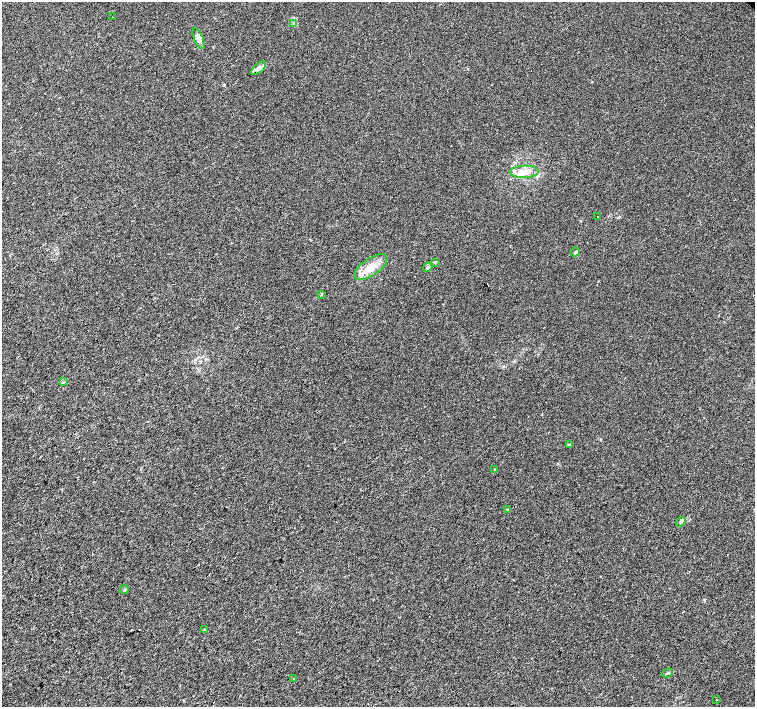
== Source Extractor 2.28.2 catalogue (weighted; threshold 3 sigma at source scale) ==
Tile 7 of 4 x 4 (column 3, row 2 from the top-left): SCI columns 3018-4523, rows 3042-4451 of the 6029 x 6018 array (HDU 1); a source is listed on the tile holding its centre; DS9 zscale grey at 2 x 2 block average (1 PNG px = mean of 2 x 2 image px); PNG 757 x 709 px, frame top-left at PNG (2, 2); each listed source drawn as its Kron ellipse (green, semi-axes under 4 px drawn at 4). Shown black and unused: <1% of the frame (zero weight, under 2 of 3 exposures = <1% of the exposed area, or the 3 px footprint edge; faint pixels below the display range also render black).
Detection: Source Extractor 2.28.2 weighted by HDU 2 'WHT'; one run over the whole footprint, this tile lists its part. Background 0.0207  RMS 0.0052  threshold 0.0236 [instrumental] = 3 sigma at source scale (4.5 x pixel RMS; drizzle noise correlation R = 1.50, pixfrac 1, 0.0396/0.0396 arcsec/px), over >= 5 px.
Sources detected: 25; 1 cosmic-ray / hot-pixel residue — neither listed nor drawn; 3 inside a brighter listed object's ellipse — not listed separately; the other 21 listed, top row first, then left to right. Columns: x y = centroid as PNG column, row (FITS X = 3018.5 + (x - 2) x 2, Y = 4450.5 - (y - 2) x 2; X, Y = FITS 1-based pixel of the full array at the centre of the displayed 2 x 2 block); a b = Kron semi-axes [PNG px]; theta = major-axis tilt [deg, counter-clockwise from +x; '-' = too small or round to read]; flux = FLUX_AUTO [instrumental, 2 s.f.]
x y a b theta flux
112 17 2 2 - 0.56
294 23 4 3 - 1.4
199 38 11 4 -68 6.1
258 68 9 4 40 4.7
524 172 14 6 2 12
597 216 2 2 - 0.94
575 252 4 3 - 1.4
435 262 3 2 - 0.9
371 267 19 8 34 17
428 267 5 4 - 2.1
322 294 3 2 - 1.1
63 382 4 2 - 1.1
569 445 2 2 - 3
495 469 2 2 - 0.92
508 510 3 2 - 2.3
681 522 5 3 - 2.3
125 590 4 3 - 1.6
204 630 4 3 - 1.3
667 673 5 3 - 1.5
294 679 3 2 - 1.1
716 700 2 2 - 0.58
Diffuse or blended objects may show on this block-average render without a row.